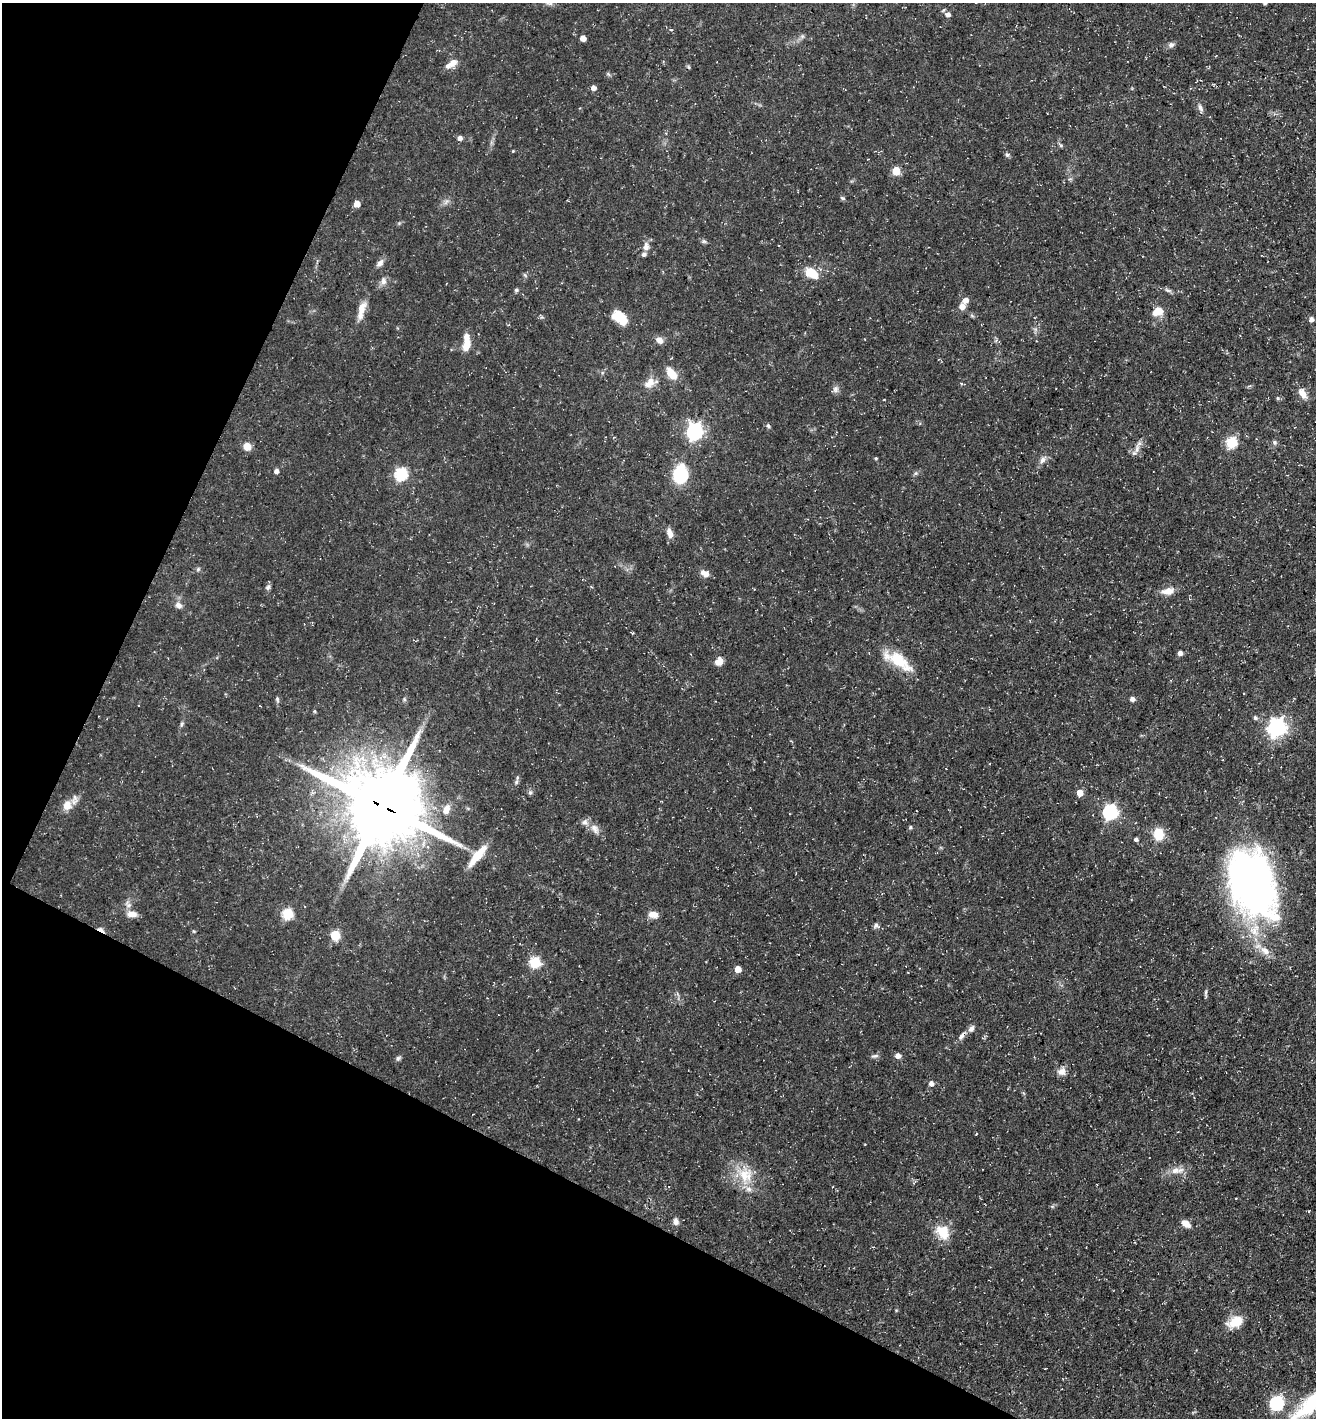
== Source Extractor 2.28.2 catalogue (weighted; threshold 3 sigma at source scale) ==
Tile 9 of 4 x 4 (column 1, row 3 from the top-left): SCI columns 141-1454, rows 1417-2832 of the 5674 x 5663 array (HDU 1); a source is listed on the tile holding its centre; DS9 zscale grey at full resolution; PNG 1318 x 1420 px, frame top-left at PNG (2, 3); no overlay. Shown black and unused: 25% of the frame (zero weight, under 3 of 5 exposures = <1% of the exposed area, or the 3 px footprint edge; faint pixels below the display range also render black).
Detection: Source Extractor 2.28.2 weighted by HDU 2 'WHT'; one run over the whole footprint, this tile lists its part. Background 0.0358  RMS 0.0039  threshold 0.0175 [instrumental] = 3 sigma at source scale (4.5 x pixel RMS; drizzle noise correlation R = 1.50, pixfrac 1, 0.05/0.05 arcsec/px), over >= 5 px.
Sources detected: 109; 5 inside a brighter listed object's ellipse — not listed separately; the other 104 listed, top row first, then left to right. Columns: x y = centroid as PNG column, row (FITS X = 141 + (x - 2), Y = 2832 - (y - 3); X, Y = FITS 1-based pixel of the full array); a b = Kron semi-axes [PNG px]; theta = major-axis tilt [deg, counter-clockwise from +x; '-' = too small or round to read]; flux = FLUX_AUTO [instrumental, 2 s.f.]
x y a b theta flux
549 4 11 4 -5 0.98
948 14 6 5 - 1.8
802 36 6 6 - 0.84
583 38 5 5 - 2.9
1171 45 8 6 27 1.3
451 64 18 7 33 3.4
689 67 6 3 -70 0.49
608 74 7 4 -35 0.58
593 88 5 5 - 2.1
1200 108 13 6 -73 1.5
460 138 5 5 - 1.5
1061 145 7 4 -37 0.71
513 151 3 3 - 0.32
1007 155 7 5 13 0.8
896 171 5 5 - 12
842 198 7 5 -26 0.66
357 204 5 5 - 3.8
704 241 6 5 - 0.78
646 246 12 8 83 2.5
380 263 11 7 50 1.9
811 273 15 10 -32 8.2
384 281 12 7 83 1.9
516 290 5 4 - 0.78
1168 290 13 4 -21 1.1
966 300 6 5 - 2.4
962 306 7 6 - 2.8
361 310 25 8 75 4.7
1158 311 10 8 26 5.9
621 317 19 10 -56 7.6
1311 319 5 4 - 1.7
659 340 9 7 -45 2.2
466 344 16 8 76 5.2
671 373 15 8 -51 5.9
650 383 16 10 45 3.7
835 389 10 8 76 1.5
1302 393 14 8 -62 3.6
1277 398 6 3 -70 0.45
768 426 7 5 -68 0.65
695 431 7 7 - 120
1231 442 6 5 - 32
1275 442 7 5 -43 0.78
247 447 7 6 - 4.7
1137 449 16 6 76 2.2
876 458 4 3 - 0.46
1042 460 10 6 57 1.8
276 471 5 4 - 1.5
916 473 6 5 - 0.71
401 474 6 6 - 52
679 475 15 11 77 24
670 533 13 7 -71 2.4
198 569 6 5 - 0.69
705 573 12 8 -29 2.5
268 587 8 6 72 1
1168 591 15 8 11 4.1
178 605 10 7 -27 1.8
632 632 5 3 - 0.36
1180 653 5 5 - 1.6
898 660 40 14 -32 13
719 661 10 9 - 2.7
277 699 8 5 -81 0.8
404 699 6 4 -72 0.58
1132 699 5 4 - 1.6
1255 718 5 5 - 0.92
182 724 7 5 68 0.75
1277 727 7 7 - 170
516 782 10 5 69 1
530 793 6 5 - 0.79
1080 793 6 6 - 3.4
67 805 13 11 63 4.5
382 806 25 23 -27 4400
446 809 12 8 68 3.6
1110 812 7 6 - 84
910 827 5 4 - 0.59
595 829 16 9 -57 3.1
1159 834 14 11 -83 7.4
1136 839 4 4 - 1
477 856 29 8 50 9.3
1252 884 66 39 -69 200
132 914 14 8 -2 3
287 914 6 5 - 32
653 914 10 7 -5 3.4
876 926 7 6 - 1.1
101 930 10 4 -30 2.6
193 931 5 3 - 0.4
335 935 5 5 - 22
1265 951 15 9 -33 3.7
535 963 6 6 - 32
738 969 5 5 - 4.4
1206 993 13 3 -88 0.85
971 1029 9 7 57 1.7
961 1036 13 5 54 1.7
874 1056 11 5 10 0.96
898 1056 6 6 - 1.8
398 1058 7 5 36 0.88
1062 1071 11 10 - 2.6
931 1083 5 5 - 1.8
1177 1170 20 8 7 3.8
745 1175 24 20 -58 11
676 1222 8 6 -76 1.8
1186 1224 10 6 -32 3.2
943 1232 21 16 -52 8
1235 1322 18 11 26 7.5
1277 1403 6 6 - 70
1311 1404 47 16 44 24
Overlapping masked pixels (flux is a lower limit): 2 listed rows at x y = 382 806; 101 930
Isophote crosses this tile's border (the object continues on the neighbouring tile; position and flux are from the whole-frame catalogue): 1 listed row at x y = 1311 1404